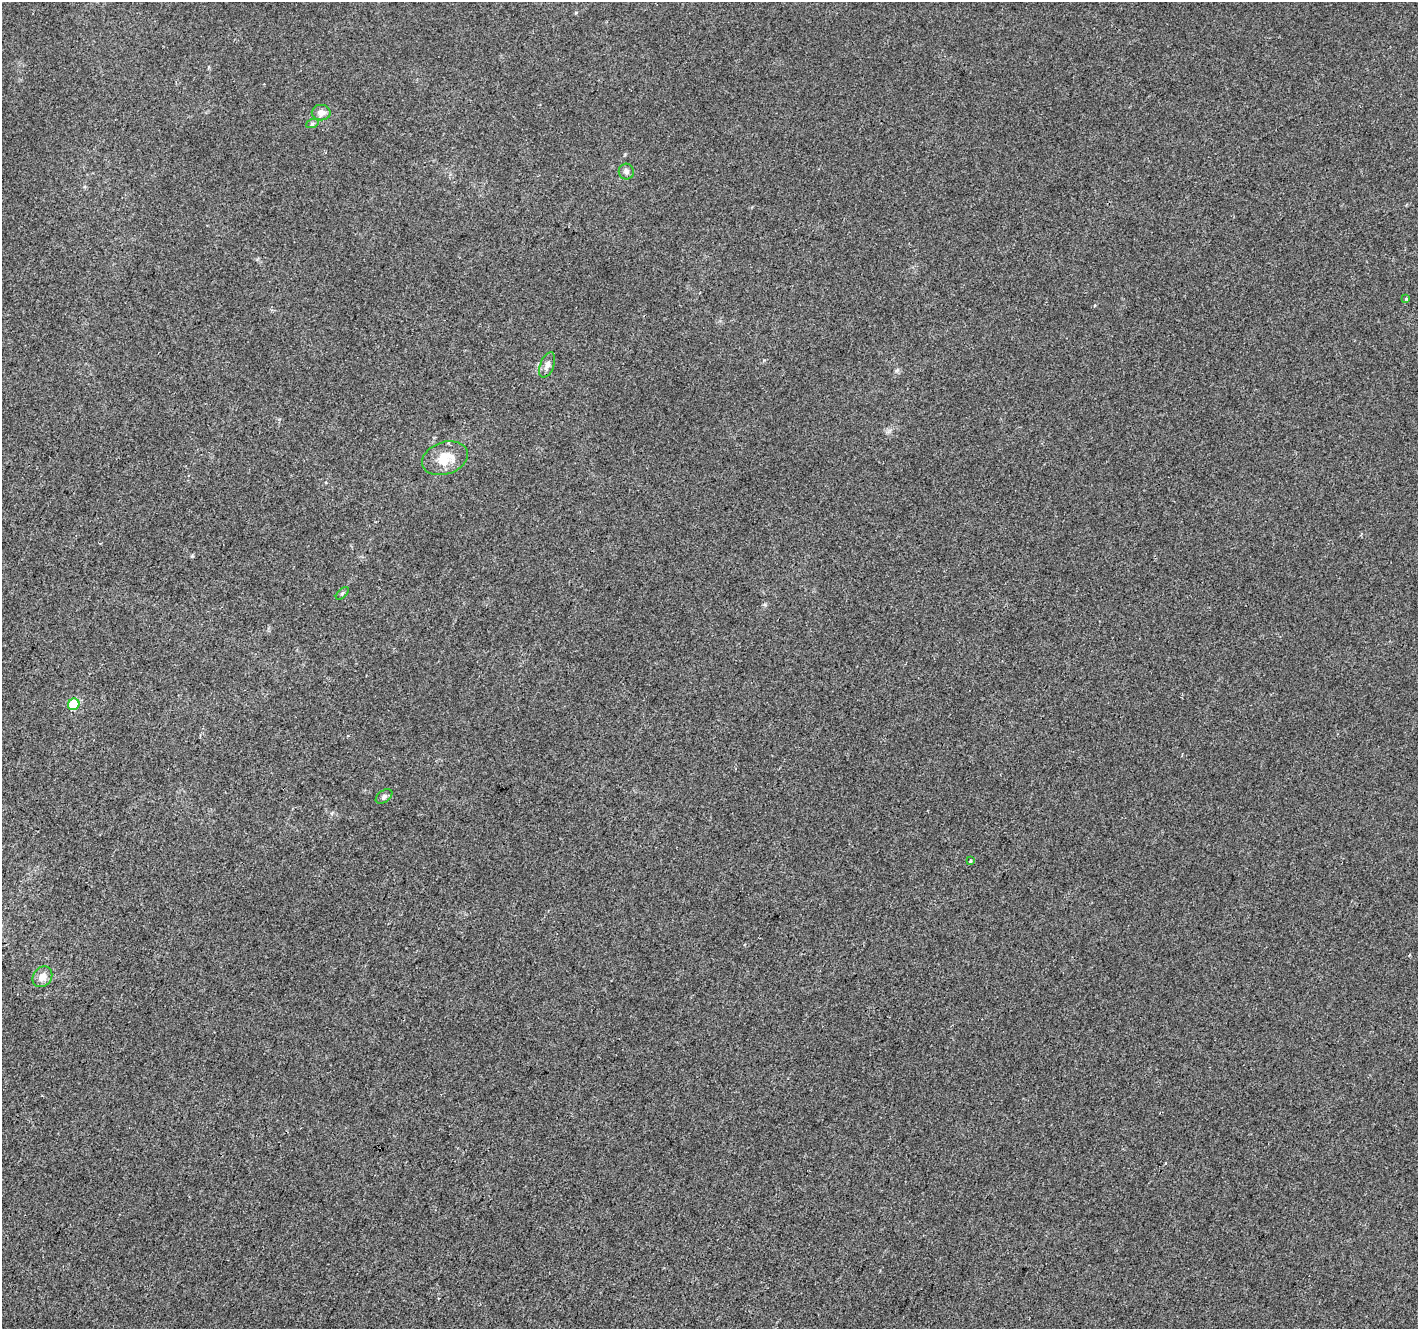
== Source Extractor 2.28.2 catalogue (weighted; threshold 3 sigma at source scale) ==
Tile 7 of 4 x 4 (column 3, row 2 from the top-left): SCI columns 2837-4252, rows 2924-4250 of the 5667 x 5782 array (HDU 1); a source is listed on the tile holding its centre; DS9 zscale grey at full resolution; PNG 1420 x 1331 px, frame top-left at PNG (2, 2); each listed source drawn as its Kron ellipse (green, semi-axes under 4 px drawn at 4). Shown black and unused: <1% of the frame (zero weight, under 2 of 3 exposures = <1% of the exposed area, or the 3 px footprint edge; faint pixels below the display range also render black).
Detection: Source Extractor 2.28.2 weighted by HDU 2 'WHT'; one run over the whole footprint, this tile lists its part. Background -6.41e-04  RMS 0.0041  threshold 0.0186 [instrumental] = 3 sigma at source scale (4.5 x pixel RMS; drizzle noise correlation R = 1.50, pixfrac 1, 0.0396/0.0396 arcsec/px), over >= 5 px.
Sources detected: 12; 1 cosmic-ray / hot-pixel residue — neither listed nor drawn; the other 11 listed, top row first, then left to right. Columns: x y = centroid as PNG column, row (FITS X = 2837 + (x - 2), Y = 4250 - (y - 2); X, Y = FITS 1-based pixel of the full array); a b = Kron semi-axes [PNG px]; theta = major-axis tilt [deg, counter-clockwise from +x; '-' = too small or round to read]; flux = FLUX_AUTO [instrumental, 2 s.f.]
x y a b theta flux
321 113 9 7 0 2.4
312 124 6 4 20 0.64
626 172 8 7 - 1.3
1406 299 3 3 - 0.89
547 365 13 7 68 2.1
445 458 23 16 18 8.7
342 593 8 3 45 0.53
74 704 6 5 - 20
384 796 9 6 37 1.2
970 861 3 3 - 0.65
42 977 11 9 52 3.7